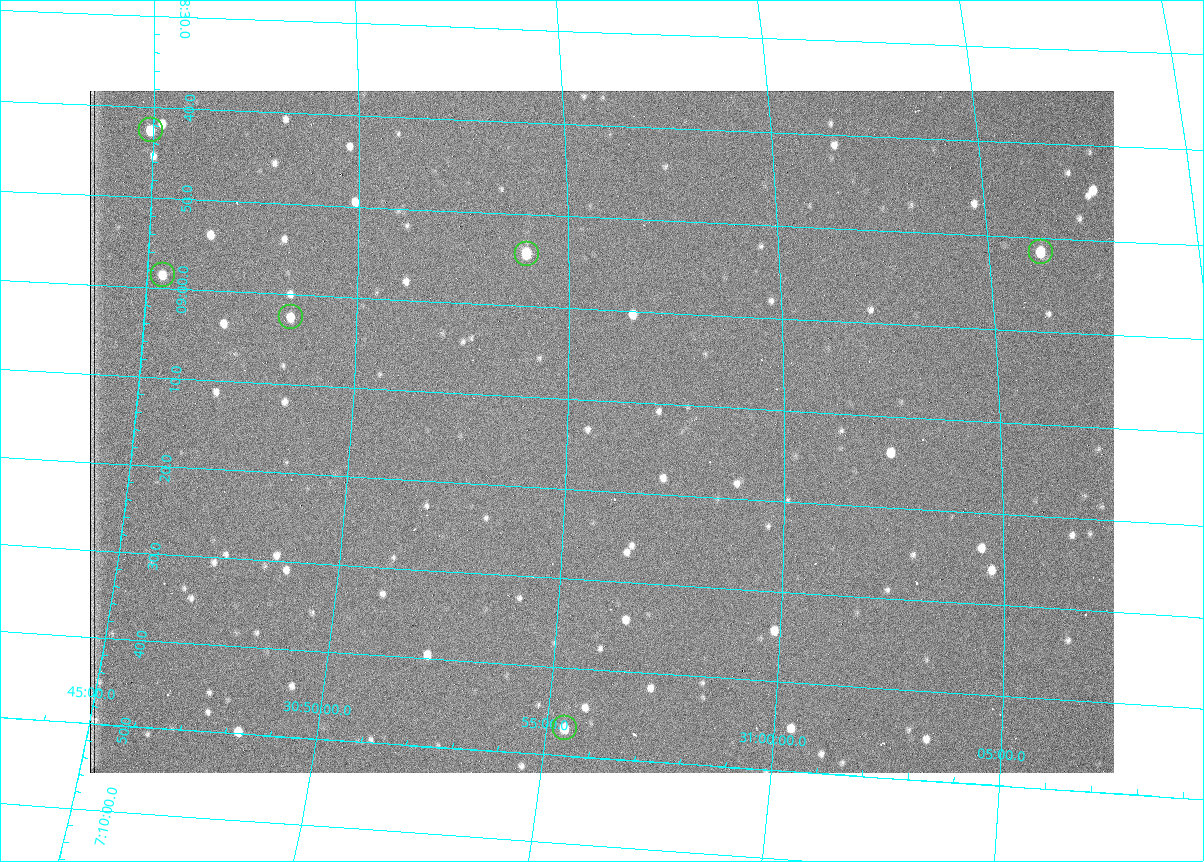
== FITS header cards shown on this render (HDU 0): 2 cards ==
NAXIS1  =                 1024 /fastest changing axis
NAXIS2  =                  682 /next to fastest changing axis

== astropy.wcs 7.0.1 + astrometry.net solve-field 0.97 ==
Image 1024 x 682 px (HDU 0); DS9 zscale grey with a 90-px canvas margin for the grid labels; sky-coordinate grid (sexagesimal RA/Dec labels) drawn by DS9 from the SOLVED WCS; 6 Tycho-2 reference stars matched to detected sources circled (green)
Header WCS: RA---TAN/DEC--TAN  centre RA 07:09:14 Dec +30:56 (107.31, +30.93 deg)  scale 1.43 arcsec/px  FOV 24.4' x 16.3'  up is -93 deg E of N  parity flipped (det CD > 0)
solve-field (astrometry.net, Tycho-2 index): VERIFIED the header's WCS against the Tycho-2 star catalogue (6 matches, 0 conflicts) and refined it, rather than solving blind
Solved WCS: RA---TAN-SIP/DEC--TAN-SIP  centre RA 07:09:13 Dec +30:56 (107.31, +30.93 deg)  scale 1.39 x 1.42 arcsec/px (non-square pixels)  FOV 23.7' x 16.2'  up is -91 deg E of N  parity flipped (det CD > 0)
The solver's refit moves the header's centre by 13 arcsec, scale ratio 0.9699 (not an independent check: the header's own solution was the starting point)
Tycho-2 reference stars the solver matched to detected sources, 6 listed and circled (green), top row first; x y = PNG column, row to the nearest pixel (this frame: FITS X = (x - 90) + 1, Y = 682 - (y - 91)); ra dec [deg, ICRS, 3 dp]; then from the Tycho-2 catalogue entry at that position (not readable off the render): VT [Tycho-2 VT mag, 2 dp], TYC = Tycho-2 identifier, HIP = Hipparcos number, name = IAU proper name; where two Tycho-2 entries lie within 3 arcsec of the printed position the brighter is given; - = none
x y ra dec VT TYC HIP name
151 130 107.177 +30.749 11.91 2438-477-1 - -
1041 252 107.215 +31.104 11.64 2438-821-1 - -
527 254 107.226 +30.900 10.76 2438-883-1 - -
163 275 107.244 +30.756 12.13 2438-718-1 - -
291 317 107.261 +30.807 12.26 2438-856-1 - -
565 728 107.445 +30.924 11.38 2438-1056-1 - -